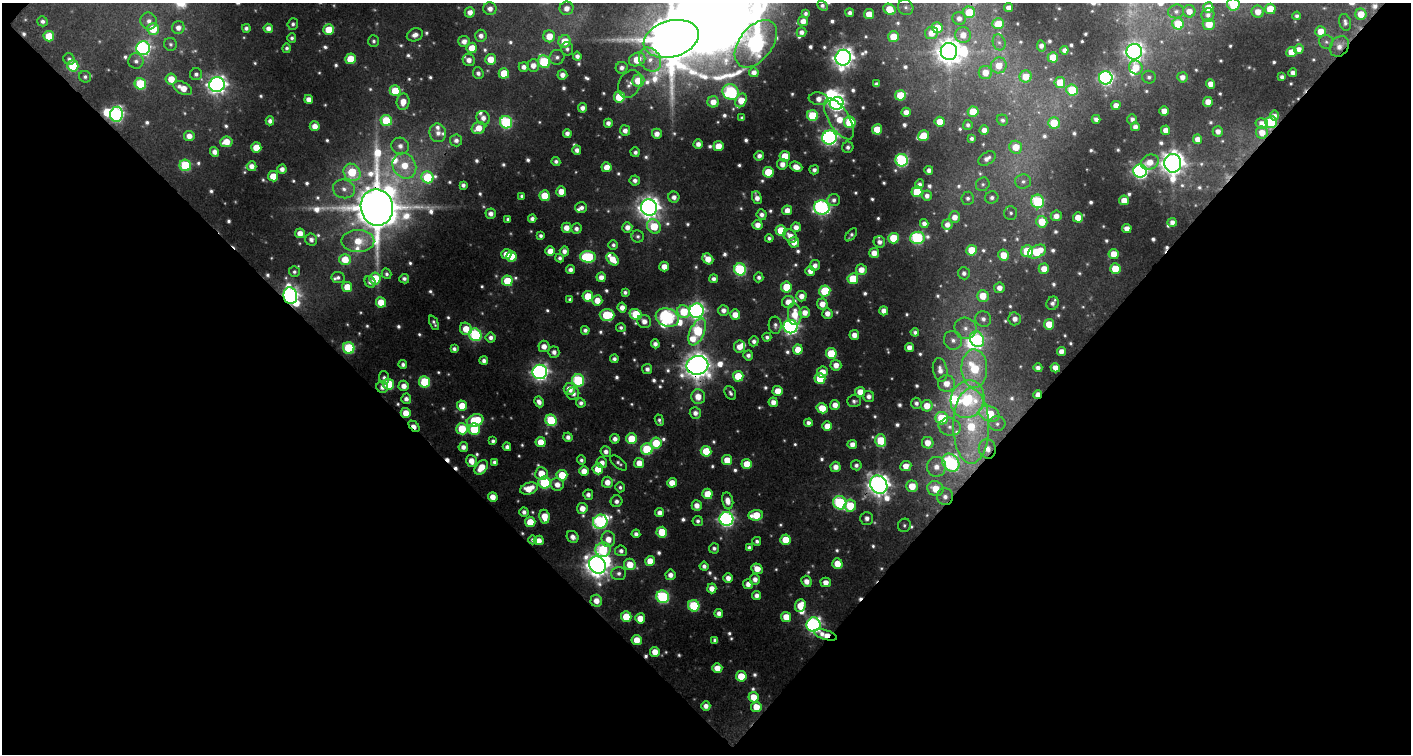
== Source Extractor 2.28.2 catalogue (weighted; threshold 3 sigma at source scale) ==
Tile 2 of 1 x 2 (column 1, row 2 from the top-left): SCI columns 51-1459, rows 2-753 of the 1506 x 1505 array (HDU 1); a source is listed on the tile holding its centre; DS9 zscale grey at full resolution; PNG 1413 x 756 px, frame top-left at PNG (2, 3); each listed source drawn as its Kron ellipse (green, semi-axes under 4 px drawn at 4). Shown black and unused: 51% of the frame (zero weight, under 3 of 4 exposures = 1% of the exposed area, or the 3 px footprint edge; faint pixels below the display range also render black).
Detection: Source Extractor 2.28.2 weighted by HDU 2 'WHT'; one run over the whole footprint, this tile lists its part. Background 0.0608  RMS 0.008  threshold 0.0362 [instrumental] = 3 sigma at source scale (4.5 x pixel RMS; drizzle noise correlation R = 1.50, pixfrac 1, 0.0396/0.0396 arcsec/px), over >= 5 px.
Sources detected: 782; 36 too faint to see at this stretch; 11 inside a brighter object's white glare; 7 cosmic-ray / hot-pixel residue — neither listed nor drawn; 16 inside a brighter listed object's ellipse — not listed separately; of the other 712, all 500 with FLUX_AUTO >= 2.35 (the completeness limit of this list) listed and drawn (212 fainter detections not listed), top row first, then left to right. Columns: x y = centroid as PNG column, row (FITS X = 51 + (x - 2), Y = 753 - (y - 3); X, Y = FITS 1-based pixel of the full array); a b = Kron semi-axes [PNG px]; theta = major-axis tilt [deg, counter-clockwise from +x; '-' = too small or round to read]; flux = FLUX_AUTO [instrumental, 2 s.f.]
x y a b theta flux
1233 4 6 6 - 41
823 6 6 4 -43 2.9
906 7 8 7 - 3
1208 7 5 5 - 14
567 8 7 6 - 7
1009 8 4 4 - 5.7
490 9 6 6 - 6.1
889 9 6 5 - 18
1270 9 5 5 - 20
1176 11 8 7 - 3.4
1189 11 6 6 - 9.2
470 12 5 5 - 7
969 12 6 6 - 26
1258 12 6 6 - 11
850 13 4 4 - 3.5
805 14 4 3 - 2.5
869 14 5 5 - 15
1361 14 5 5 - 16
1208 15 7 6 - 4.1
1297 16 4 4 - 2.5
959 18 6 6 - 5.4
42 21 5 5 - 3.3
149 21 8 8 - 5.8
803 21 5 5 - 7.8
1345 22 9 5 -76 3.2
293 24 5 5 - 2.6
998 24 6 5 - 20
1178 24 6 5 - 33
1209 24 6 5 - 15
178 28 6 6 - 6.9
246 28 4 4 - 3.2
268 28 5 4 - 6
937 28 5 5 - 23
153 29 6 5 - 27
329 30 5 5 - 24
801 32 5 4 - 4.3
1321 32 5 5 - 12
931 33 6 6 - 11
415 35 8 6 23 5.8
963 35 8 7 - 9.7
49 36 5 5 - 25
481 36 6 6 - 5.4
549 36 6 6 - 16
893 37 5 5 - 20
292 38 5 4 - 2.5
671 39 28 18 16 6900
374 41 6 5 - 2.4
464 41 6 5 - 6.4
565 41 6 6 - 19
999 42 8 6 -72 3
1326 42 7 7 - 2.6
170 44 6 6 - 2.4
756 44 27 16 53 330
1041 46 5 4 - 4.5
1339 46 11 9 54 8
143 48 7 7 - 210
287 48 5 4 - 2.6
472 48 5 5 - 15
567 49 7 6 - 2.6
1299 49 5 4 - 5.5
1064 50 4 4 - 4.1
949 51 8 8 - 1100
1134 52 8 7 - 460
1291 52 5 5 - 13
577 56 4 4 - 4.3
557 57 7 7 - 3.5
1053 57 5 5 - 23
843 58 8 7 - 660
69 59 6 5 - 2.6
350 59 5 5 - 27
491 59 5 5 - 16
637 59 8 6 23 20
469 60 6 6 - 7
650 60 13 10 -55 10
136 61 7 7 - 4
544 62 6 6 - 65
533 65 6 6 - 7.9
999 65 8 7 - 14
73 66 5 5 - 42
524 67 5 4 - 5.2
1136 67 7 6 - 13
622 68 6 6 - 4.6
754 72 5 4 - 5.7
478 73 6 5 - 3.6
504 73 5 5 - 24
985 73 6 6 - 12
1293 73 4 4 - 4.8
196 74 6 6 - 3.3
562 75 5 5 - 5.6
1026 76 6 6 - 18
85 77 6 5 - 2.4
1149 77 7 6 - 2.6
1182 77 5 5 - 5.8
1282 77 4 4 - 2.9
1106 78 7 6 - 220
171 79 5 5 - 15
638 81 6 6 - 21
1060 82 5 5 - 21
140 84 6 5 - 46
630 84 15 10 61 7.4
876 84 4 4 - 3.3
1211 84 5 4 - 8.7
217 85 8 7 - 460
183 88 10 6 -27 14
1072 90 6 5 - 40
395 91 5 5 - 26
731 92 8 7 - 100
900 95 5 5 - 29
619 97 5 5 - 32
309 99 4 4 - 6.7
819 99 10 6 -7 7.5
741 100 7 5 60 17
403 102 8 6 83 11
713 102 5 5 - 9.9
1208 102 5 5 - 10
837 103 7 6 - 230
1116 105 4 4 - 6.9
582 108 4 4 - 5.3
1164 111 5 5 - 9.8
906 112 4 4 - 7.8
973 112 5 5 - 27
116 114 7 6 - 190
813 116 5 5 - 44
1274 116 5 4 - 4
483 118 7 6 - 6
742 118 4 4 - 2.4
839 119 23 10 -58 23
1096 119 4 4 - 4.1
1132 119 5 5 - 3.3
1002 120 6 5 - 2.7
270 121 4 4 - 4.6
386 121 6 5 - 43
506 122 6 6 - 98
850 122 6 5 - 47
940 122 5 5 - 15
1271 122 6 6 - 60
608 123 4 4 - 4.7
1054 123 6 5 - 24
1262 123 6 5 - 8.6
968 125 5 5 - 2.6
315 126 5 5 - 8.4
1135 127 4 4 - 4.4
478 128 7 6 - 13
877 129 5 5 - 24
625 130 5 5 - 5.6
984 130 5 4 - 7.2
1166 130 5 4 - 7.6
1218 131 5 5 - 5.7
438 133 9 8 - 5.9
567 133 4 4 - 4.7
1262 133 6 6 - 13
657 134 5 5 - 6.6
189 136 5 5 - 8.2
923 136 6 5 - 26
829 137 7 7 - 280
972 138 4 3 - 2.4
1198 139 5 4 - 7.8
456 140 6 6 - 4.4
226 142 6 5 - 15
698 144 4 4 - 5.5
400 146 9 8 - 6.5
718 146 5 5 - 15
848 147 6 5 - 3.5
1016 147 6 6 - 15
256 148 5 5 - 20
577 150 5 4 - 5.1
215 152 5 4 - 6.5
635 152 5 4 - 3.4
759 156 5 4 - 4.6
785 156 5 5 - 19
987 158 9 6 33 5
902 160 6 6 - 130
556 161 4 4 - 2.8
1150 162 9 7 27 11
1173 163 9 8 - 870
782 164 5 5 - 6.7
185 165 6 5 - 64
252 166 5 5 - 7.5
404 166 13 11 -60 23
607 167 5 5 - 10
796 167 6 5 - 9.9
282 169 4 4 - 5.3
814 170 5 4 - 3.6
929 170 4 4 - 4.4
1140 171 7 6 - 240
352 172 9 8 - 43
768 172 5 5 - 28
273 176 5 5 - 19
427 177 6 6 - 43
635 180 5 5 - 4.2
1023 181 8 7 - 3.6
920 184 5 4 - 3.6
983 184 7 6 - 2.4
463 185 4 4 - 3.3
344 189 11 9 -15 7.9
561 191 5 5 - 12
917 192 5 5 - 35
522 196 4 4 - 2.4
545 196 5 5 - 24
927 196 5 5 - 4.7
674 197 5 5 - 5.4
757 198 7 4 -70 6.4
968 198 6 6 - 3.2
992 198 6 6 - 3.5
834 200 6 6 - 4
1124 200 5 5 - 11
1038 201 7 6 - 84
377 207 18 16 -78 5100
822 207 8 7 - 230
581 208 6 5 - 3.9
649 208 8 8 - 730
787 210 5 5 - 7.9
1011 213 7 6 - 2.6
491 214 5 5 - 5.4
762 215 5 5 - 4.5
1056 216 5 5 - 7
954 217 5 5 - 8.2
1078 217 5 5 - 11
508 219 4 4 - 2.4
532 219 4 4 - 3.9
1042 222 6 5 - 23
1172 222 4 4 - 4.8
924 224 4 4 - 4.4
757 225 5 5 - 7.6
947 225 5 5 - 6.3
654 226 7 6 - 29
627 227 5 5 - 6.6
796 227 5 4 - 6.6
566 228 5 5 - 9.1
1127 228 5 4 - 6.6
576 229 5 5 - 4.1
781 230 5 5 - 30
300 233 5 5 - 8.9
851 235 8 4 48 2.5
541 236 4 4 - 2.7
638 236 6 6 - 2.5
790 236 7 6 - 8
769 238 4 4 - 2.7
893 238 5 5 - 32
917 238 7 6 - 120
311 240 6 6 - 4.3
358 241 16 11 0 21
794 242 5 5 - 9.2
879 242 6 5 - 4.4
613 245 5 5 - 2.6
971 250 5 5 - 21
550 251 5 5 - 12
564 251 5 4 - 5
1027 251 6 5 - 39
1037 252 9 6 26 33
874 253 5 5 - 9.8
506 254 5 5 - 11
1114 254 5 5 - 15
1003 255 5 5 - 16
511 256 5 5 - 16
588 257 8 6 -2 70
560 258 4 4 - 3.4
612 259 7 5 -45 14
708 259 6 5 - 12
345 260 6 5 - 19
815 265 5 5 - 5.1
664 267 5 5 - 9.2
740 269 6 6 - 100
1044 269 5 5 - 12
1115 269 5 5 - 22
570 270 4 4 - 4.6
861 270 5 5 - 11
810 271 5 5 - 7.2
294 272 5 5 - 2.4
964 273 6 6 - 3.6
386 274 5 4 - 2.4
338 277 6 5 - 2.5
601 277 5 4 - 6.8
759 277 5 4 - 3.2
375 278 6 5 - 28
404 279 5 4 - 3.1
714 279 5 4 - 3.8
853 279 5 5 - 31
507 281 5 5 - 30
370 282 6 5 - 3.7
347 287 5 5 - 16
786 287 5 5 - 28
999 288 5 5 - 6.8
825 291 5 5 - 42
625 292 4 4 - 2.8
290 296 8 7 - 300
588 296 5 5 - 24
801 296 5 5 - 7.3
983 296 6 6 - 18
570 299 4 3 - 2.4
597 300 5 5 - 12
381 302 5 5 - 19
788 302 6 6 - 9
1052 303 7 6 - 3.7
822 304 5 5 - 9.8
622 307 5 4 - 7
723 310 5 5 - 5.1
696 311 7 7 - 320
884 311 4 4 - 5.9
684 312 7 6 - 28
805 312 5 5 - 8.2
827 313 5 5 - 7.3
636 314 6 5 - 32
795 314 11 7 -85 17
607 315 7 6 - 49
735 315 5 5 - 11
667 317 12 9 -17 230
983 319 8 7 - 5
1015 319 6 6 - 6.3
644 321 7 6 - 6.6
434 323 7 3 -64 2.5
1049 324 5 5 - 21
775 325 8 6 -86 3.2
621 327 5 4 - 2.4
791 327 7 6 - 290
965 328 11 10 - 8.1
466 329 6 5 - 15
585 330 4 4 - 3.5
697 332 14 7 66 76
915 332 4 3 - 2.6
475 335 6 6 - 94
854 335 5 4 - 8.3
491 337 5 5 - 4.4
767 337 4 4 - 2.8
977 339 8 6 -62 98
953 340 9 9 - 6.2
754 341 5 4 - 3.9
655 344 4 4 - 4.7
544 346 5 5 - 8.3
739 347 6 6 - 8.9
909 347 4 4 - 5.9
349 348 6 5 - 66
454 349 4 4 - 3.2
798 350 5 5 - 14
1061 351 4 4 - 7.1
554 352 5 5 - 5
831 353 5 5 - 33
748 355 5 5 - 3.6
614 359 4 4 - 3.3
484 361 4 4 - 4.3
403 364 4 4 - 3.3
697 365 11 9 10 1300
836 365 5 5 - 7.7
974 368 19 13 -89 53
1038 368 4 4 - 4.3
1055 368 5 4 - 9.6
647 369 5 5 - 3.9
940 370 12 7 -79 7.2
540 372 7 7 - 370
822 372 5 5 - 12
738 376 5 5 - 25
384 377 6 5 - 2.7
820 378 5 5 - 30
578 380 6 6 - 87
425 382 5 5 - 51
388 384 6 5 - 41
946 384 8 8 - 12
404 386 5 5 - 7.5
382 387 6 5 - 4.9
569 389 6 6 - 12
778 391 5 5 - 13
860 392 5 5 - 12
573 393 6 6 - 5.1
730 393 7 5 -59 2.7
1038 395 5 3 - 8.3
869 396 5 5 - 4.6
698 397 7 6 - 13
406 399 5 5 - 4.5
968 399 19 16 71 84
854 401 7 6 - 2.8
539 402 5 4 - 5.1
773 402 5 4 - 7
581 403 5 4 - 3.6
916 403 5 5 - 3.2
835 405 5 5 - 8.3
462 406 5 5 - 19
927 406 5 5 - 13
822 408 5 5 - 18
406 413 5 5 - 15
695 413 6 5 - 5.5
989 414 11 7 -24 32
942 418 6 6 - 44
475 420 8 6 16 43
551 420 6 5 - 62
659 420 6 4 -69 2.4
808 423 4 4 - 4.1
997 424 8 7 - 3.9
414 426 6 3 -45 8.8
827 426 5 5 - 12
971 426 37 18 -89 76
950 427 11 9 -11 6.6
462 429 6 5 - 34
474 429 6 5 - 45
568 437 5 4 - 4.3
615 439 5 4 - 5.3
631 439 5 5 - 29
493 441 4 4 - 2.8
881 441 6 5 - 34
541 442 5 5 - 15
656 443 5 5 - 28
928 443 6 5 - 10
852 444 5 4 - 6.9
463 447 5 4 - 5.5
507 447 4 4 - 3.8
647 449 6 6 - 56
987 449 9 8 - 9
706 451 5 5 - 27
606 452 5 5 - 4.7
581 460 5 4 - 2.5
727 460 5 5 - 16
471 461 6 5 - 9.5
494 462 4 4 - 2.8
602 463 5 5 - 6.8
619 463 10 5 -39 2.6
639 463 5 5 - 11
951 463 10 8 -47 150
747 464 5 5 - 17
856 465 5 5 - 3.3
906 466 5 5 - 9.9
481 467 8 5 52 17
836 467 5 5 - 7.4
936 467 10 9 - 9.4
598 469 5 5 - 17
584 471 5 5 - 10
541 474 6 6 - 15
562 475 5 5 - 27
607 482 5 5 - 9.1
545 483 6 6 - 75
672 483 5 5 - 12
557 484 6 6 - 7.9
879 485 9 8 - 730
912 486 6 5 - 17
620 487 5 5 - 2.4
529 489 9 5 19 18
935 489 8 7 - 19
707 494 5 5 - 20
588 495 5 5 - 4.2
493 497 5 4 - 9.9
945 497 8 8 - 6.3
616 501 6 6 - 4.2
728 501 8 5 -79 8.5
840 503 7 6 - 110
697 505 5 5 - 7.5
850 506 6 6 - 29
582 508 5 5 - 9.6
524 512 5 4 - 3.6
660 513 4 4 - 5.5
756 515 7 5 6 25
544 517 7 5 -81 16
867 518 6 6 - 5
726 519 7 7 - 260
698 521 5 5 - 2.9
530 522 5 5 - 19
600 522 7 7 - 130
904 525 7 6 - 2.4
662 532 5 5 - 29
636 534 4 4 - 3.7
573 537 6 5 - 5.4
608 539 8 7 - 11
533 540 4 4 - 2.9
539 540 5 5 - 7.8
785 540 5 5 - 21
757 541 4 4 - 2.7
714 548 5 5 - 2.9
749 548 4 4 - 3.3
603 550 7 7 - 65
621 551 6 5 - 3.8
650 561 5 5 - 15
630 564 6 5 - 18
837 564 5 5 - 16
597 565 9 8 - 870
704 566 4 4 - 3.8
757 569 6 5 - 11
619 573 7 6 - 3.8
670 575 5 5 - 6.2
728 578 5 4 - 6.8
755 579 5 5 - 5.7
806 581 6 5 - 6.8
826 582 5 5 - 8.1
748 584 5 5 - 6.3
712 588 5 4 - 8.7
757 595 4 4 - 5
663 597 6 6 - 110
596 601 6 6 - 9.3
694 606 6 5 - 59
800 606 6 5 - 16
719 613 4 4 - 5
626 617 5 5 - 27
786 617 5 5 - 14
640 618 5 5 - 15
813 625 7 7 - 240
825 635 12 4 -17 16
637 640 5 5 - 15
715 640 4 4 - 3.1
655 652 5 5 - 12
717 668 5 5 - 12
741 676 5 5 - 24
753 697 5 5 - 17
706 706 5 4 - 5.7
756 707 5 5 - 16
Overlapping masked pixels (flux is a lower limit): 14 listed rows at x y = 1339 46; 1271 122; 1262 133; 377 207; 290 296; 636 314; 697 365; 1038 395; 406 413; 414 426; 987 449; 879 485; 945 497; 825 635
Isophote crosses this tile's border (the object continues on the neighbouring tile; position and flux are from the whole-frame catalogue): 2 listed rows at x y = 1233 4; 1270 9